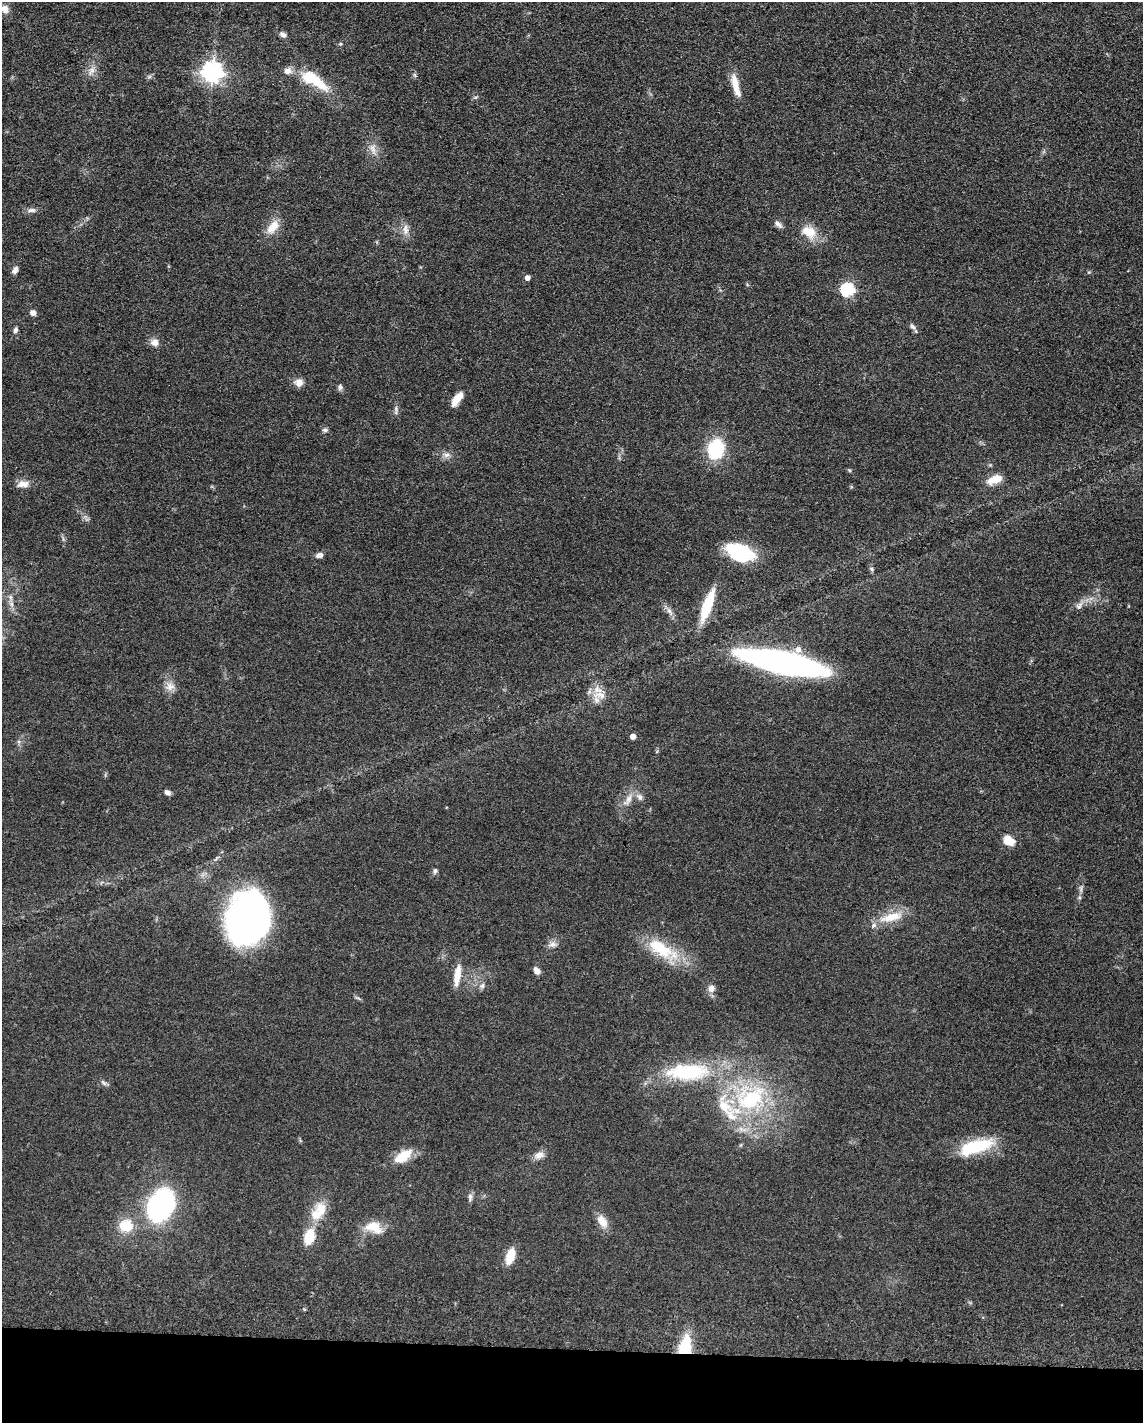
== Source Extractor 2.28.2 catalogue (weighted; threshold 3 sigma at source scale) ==
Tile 10 of 4 x 3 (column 2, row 3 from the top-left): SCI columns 1155-2295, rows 229-1649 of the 4591 x 4659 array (HDU 1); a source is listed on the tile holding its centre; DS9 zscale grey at full resolution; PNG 1145 x 1425 px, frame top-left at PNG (2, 2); no overlay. Shown black and unused: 5% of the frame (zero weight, under 3 of 5 exposures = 4% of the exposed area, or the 3 px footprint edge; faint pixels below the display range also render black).
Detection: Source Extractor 2.28.2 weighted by HDU 2 'WHT'; one run over the whole footprint, this tile lists its part. Background 0.0483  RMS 0.0056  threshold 0.0254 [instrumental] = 3 sigma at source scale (4.5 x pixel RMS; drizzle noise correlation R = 1.50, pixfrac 1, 0.05/0.05 arcsec/px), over >= 5 px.
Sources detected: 74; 4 inside a brighter listed object's ellipse — not listed separately; the other 70 listed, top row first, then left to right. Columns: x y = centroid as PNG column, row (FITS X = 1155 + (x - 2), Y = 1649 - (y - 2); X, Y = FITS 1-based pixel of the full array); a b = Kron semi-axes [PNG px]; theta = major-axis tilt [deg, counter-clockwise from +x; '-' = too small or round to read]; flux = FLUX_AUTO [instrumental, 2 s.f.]
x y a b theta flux
5 9 8 7 - 3.9
283 35 8 6 -22 2
340 44 6 3 18 0.62
92 71 13 6 54 3.1
212 73 7 7 - 330
415 75 7 4 -71 0.9
313 80 40 13 -32 22
735 85 32 8 -76 8.6
373 149 18 6 -72 3.6
32 210 12 6 4 2.1
778 224 11 7 -40 2.2
273 227 22 11 50 7.6
405 229 15 7 -87 3.7
809 232 20 14 -26 10
15 270 9 5 58 2.5
528 278 5 5 - 2.9
847 289 6 6 - 76
33 313 7 6 - 2.5
912 326 10 6 -49 1.8
15 330 7 5 67 1.5
155 342 11 8 -10 3.5
299 383 10 9 - 4.3
340 387 8 6 84 1.5
457 399 19 8 54 6.1
325 430 7 5 -12 1.3
716 449 17 14 74 35
446 455 9 6 14 2.3
849 470 5 4 - 0.68
995 480 18 8 19 8.8
23 484 16 9 3 4.5
739 553 24 15 -20 46
319 555 8 6 9 2.5
872 569 6 4 -70 0.95
11 597 9 4 -82 1.7
707 605 34 9 70 22
1079 606 12 7 51 2.8
669 611 9 6 -62 2.2
783 663 70 17 -11 220
170 686 12 11 - 4.2
600 695 21 10 -10 7.1
633 736 5 4 - 3.4
167 792 7 5 -27 2.1
640 797 10 7 -64 2.3
628 800 20 8 55 5.4
1009 841 13 10 -31 7.5
435 871 8 6 73 1.4
1081 889 11 4 90 1.6
892 917 29 11 14 13
248 918 47 39 78 220
553 944 11 8 2 2.6
662 949 48 17 -30 25
537 970 8 6 -53 3.1
457 975 27 7 81 7.7
482 986 8 7 - 1.8
711 988 9 9 - 3
688 1072 60 22 2 50
103 1082 8 5 -53 1.3
750 1098 41 30 24 59
975 1147 40 14 17 29
539 1155 13 9 20 3.8
403 1156 24 11 34 12
470 1197 11 6 -86 1.7
161 1205 26 18 60 110
318 1211 29 16 55 13
602 1221 17 10 -54 6.1
126 1226 11 10 - 17
374 1227 23 14 -19 9.7
309 1237 13 8 75 16
510 1256 17 8 72 10
685 1346 23 13 79 21
Overlapping masked pixels (flux is a lower limit): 1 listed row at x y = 685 1346